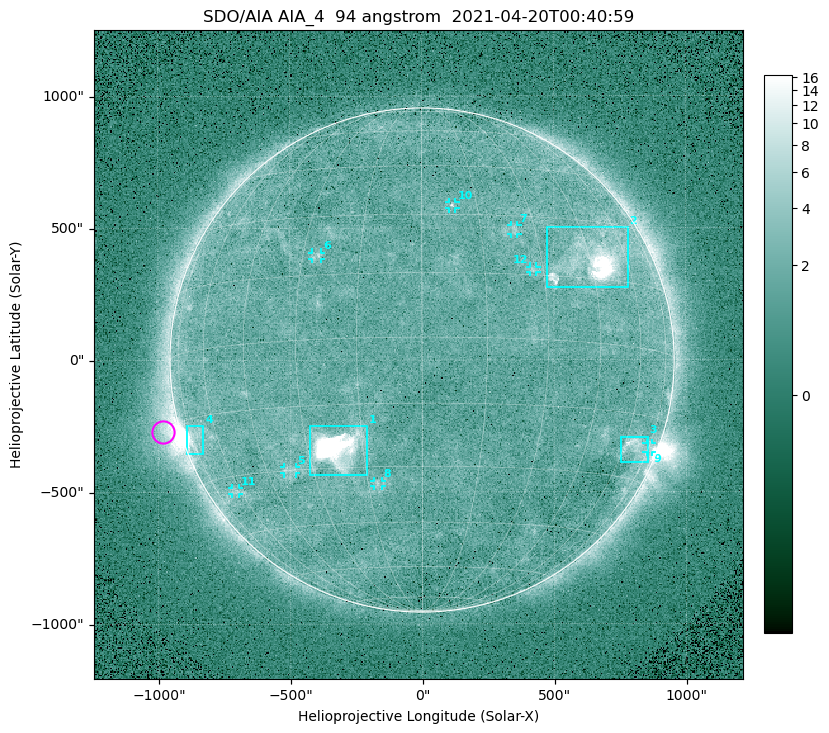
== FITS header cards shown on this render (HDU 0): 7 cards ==
TELESCOP= 'SDO/AIA '
INSTRUME= 'AIA_4   '
WAVELNTH=                   94
WAVEUNIT= 'angstrom'
DATE-OBS= '2021-04-20T00:40:59.12'
CTYPE1  = 'HPLN-TAN'
CTYPE2  = 'HPLT-TAN'

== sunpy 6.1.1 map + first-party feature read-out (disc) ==
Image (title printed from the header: SDO/AIA AIA_4  94 angstrom  2021-04-20T00:40:59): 512 x 512 px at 4.8 arcsec/px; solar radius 955 arcsec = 199 px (full disc in frame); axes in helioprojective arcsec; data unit not stated in the header (colour bar unlabelled)
Orientation: roll -0.138 deg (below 1 deg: not rotated)
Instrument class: DISC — disc imager (sunpy class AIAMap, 94 A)
Bright regions (active regions / flare kernels): reference = the median radial profile (limb darkening/brightening removed); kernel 5 px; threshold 5 sigma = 2.43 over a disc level ~1.72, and >= 1.15x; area >= 9 px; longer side >= 5 px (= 24 arcsec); searched inside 0.97 R_sun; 12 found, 12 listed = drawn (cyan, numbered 1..; 8 of them under ~33 arcsec drawn as corner ticks so the feature stays visible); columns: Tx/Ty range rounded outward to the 10 arcsec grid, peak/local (2 s.f.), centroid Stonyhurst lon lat
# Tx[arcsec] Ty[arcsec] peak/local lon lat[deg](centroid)
1 -430..-210 -440..-250 298 -22 -25
2 470..780 270..500 27 +46 +19
3 750..860 -390..-290 4.6 +66 -22
4 -900..-830 -360..-250 7.4 -72 -19
5 -530..-480 -430..-400 2.9 -37 -30
6 -420..-380 380..410 3 -26 +20
7 340..370 470..510 2.8 +24 +26
8 -180..-150 -480..-450 2.9 -12 -34
9 850..870 -350..-310 2.8 +75 -22
10 100..130 570..600 2.9 +8 +33
11 -720..-690 -510..-480 2.6 -63 -34
12 410..440 330..360 2.7 +27 +16
Off-limb structures (1.02-1.3 R_sun): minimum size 50 px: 6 found; the strongest spans PA ~90..115 deg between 1.02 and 1.2 R_sun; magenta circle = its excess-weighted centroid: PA ~105 deg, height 1.07 R_sun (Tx ~-980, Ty ~-270 arcsec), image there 4.5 x the reference